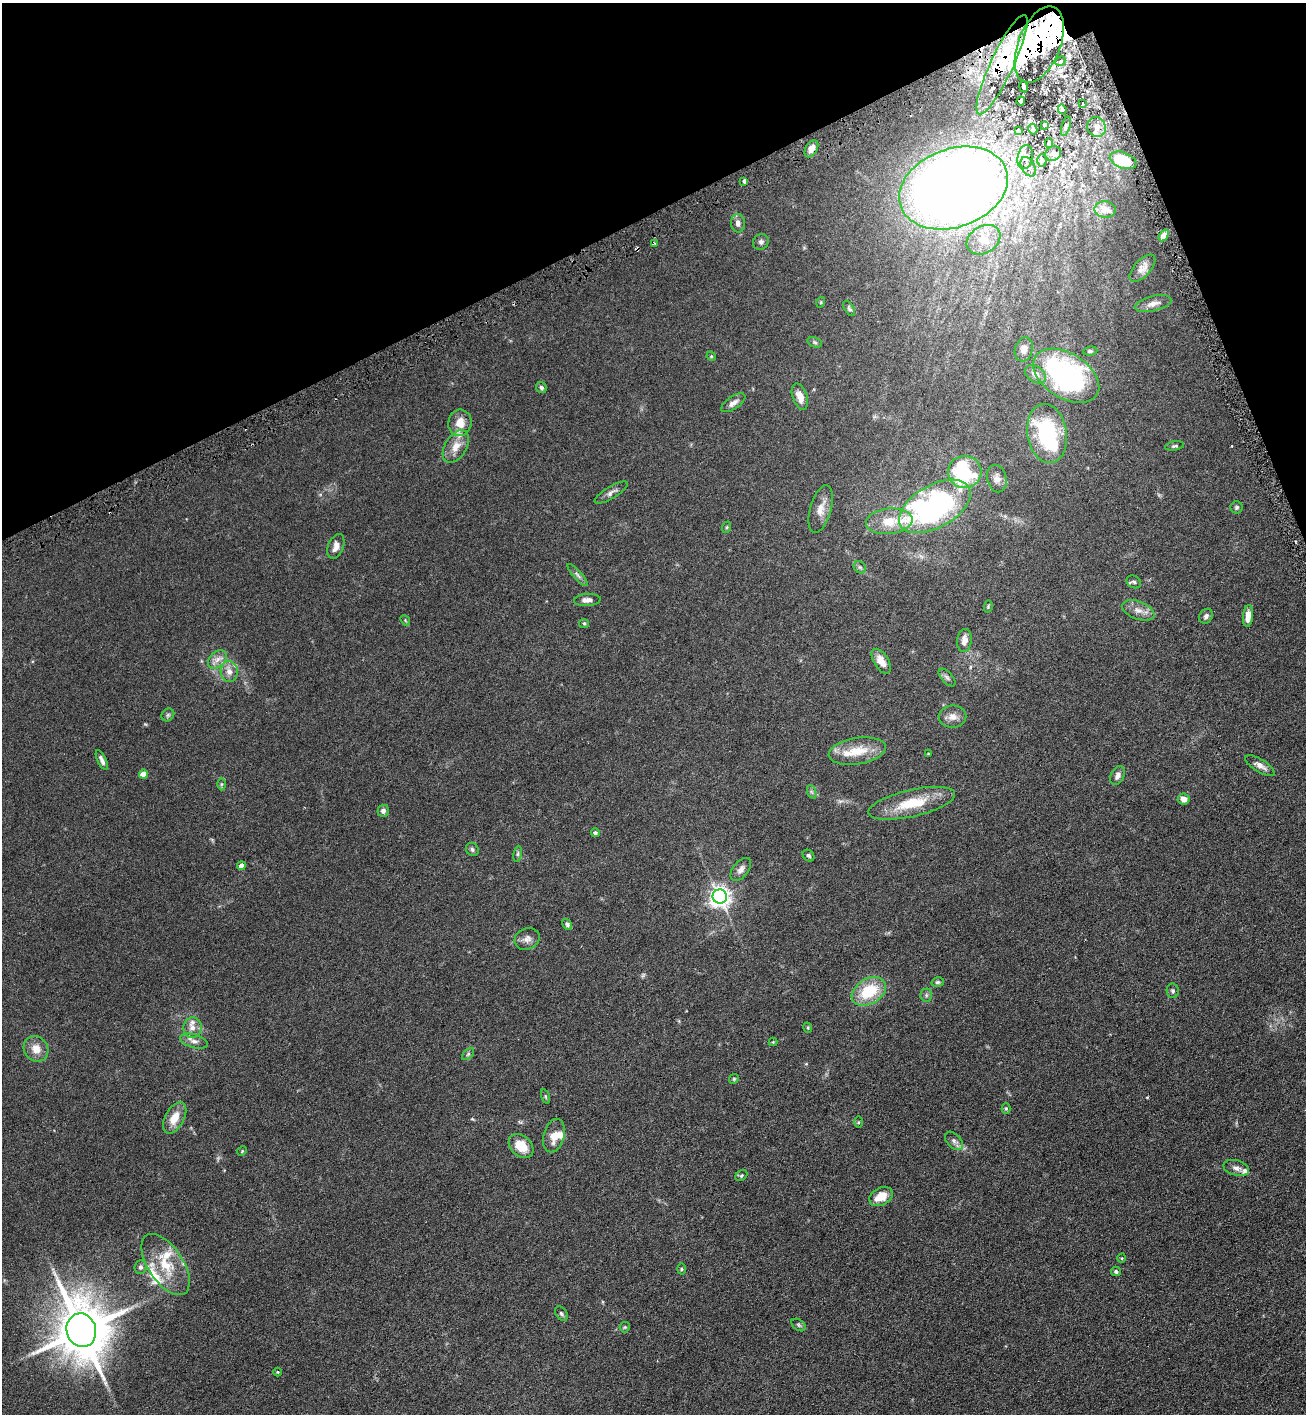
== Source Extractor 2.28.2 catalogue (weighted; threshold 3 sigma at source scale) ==
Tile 3 of 4 x 4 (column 3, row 1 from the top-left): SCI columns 2759-4062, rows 4249-5660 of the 5654 x 5672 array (HDU 1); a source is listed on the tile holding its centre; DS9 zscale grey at full resolution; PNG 1308 x 1416 px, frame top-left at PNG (2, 3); each listed source drawn as its Kron ellipse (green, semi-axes under 4 px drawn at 4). Shown black and unused: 19% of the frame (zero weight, under 3 of 6 exposures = <1% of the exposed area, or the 3 px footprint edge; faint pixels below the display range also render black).
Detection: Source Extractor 2.28.2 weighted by HDU 2 'WHT'; one run over the whole footprint, this tile lists its part. Background 0.0619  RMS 0.0058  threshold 0.0239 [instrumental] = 3 sigma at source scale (4.09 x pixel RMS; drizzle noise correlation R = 1.36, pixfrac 0.8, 0.05/0.05 arcsec/px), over >= 5 px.
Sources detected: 145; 1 too faint to see at this stretch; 3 inside a brighter object's white glare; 1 cosmic-ray / hot-pixel residue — neither listed nor drawn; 18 inside a brighter listed object's ellipse — not listed separately; the other 122 listed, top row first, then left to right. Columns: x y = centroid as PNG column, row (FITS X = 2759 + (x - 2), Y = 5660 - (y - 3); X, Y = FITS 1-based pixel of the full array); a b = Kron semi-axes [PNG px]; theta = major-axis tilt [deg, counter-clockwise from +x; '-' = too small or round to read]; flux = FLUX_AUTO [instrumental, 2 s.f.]
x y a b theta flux
1039 45 40 21 68 35
1060 61 5 4 - 0.8
1002 65 54 11 65 17
1024 86 6 3 -79 2
1021 101 4 3 - 0.9
1082 103 3 2 - 0.63
1062 109 5 4 - 0.81
1044 125 3 3 - 1.2
1066 126 10 4 73 0.9
1097 127 10 9 - 2.8
1033 129 5 4 - 0.87
1018 130 4 3 - 1
1049 143 4 3 - 1.2
811 149 9 6 60 3.4
1053 153 8 7 - 1.7
1025 157 12 7 78 3.5
1042 160 6 4 89 0.81
1123 160 14 8 -21 17
1028 167 10 6 -60 2
744 181 4 3 - 2.5
954 188 56 39 20 640
1105 209 10 8 -3 4.9
738 223 9 7 -87 2.4
1164 235 6 4 56 2.7
984 240 18 13 32 6.9
761 242 8 7 - 1.5
655 244 3 3 - 0.82
1142 268 17 8 47 3.1
821 302 5 3 - 0.48
1153 304 19 7 14 3.5
849 308 8 4 -58 0.95
815 342 7 4 -20 0.86
1024 349 12 9 73 3.4
1090 351 7 4 6 0.92
711 356 5 4 - 0.48
1035 374 11 8 -33 3.1
1066 376 36 22 -32 92
541 388 6 5 - 1.1
800 397 14 7 -71 4.5
733 403 14 6 34 2.7
460 423 13 11 81 7.1
1047 433 30 19 -81 41
456 446 18 10 59 6.9
1174 446 10 4 10 0.97
965 472 16 16 - 39
997 479 14 10 -76 3
611 493 19 6 31 2.2
935 506 39 21 29 140
1237 507 6 6 - 0.88
821 509 24 10 74 5.4
889 521 23 12 6 12
727 527 6 4 71 0.56
336 546 13 7 69 3.4
860 567 7 5 -44 1
577 575 14 3 -48 1.4
1134 582 8 6 -30 1.2
587 600 13 6 4 2.5
988 607 6 4 80 0.61
1138 610 17 8 -21 4.5
1206 616 8 6 55 1.7
1248 616 11 5 84 4.1
405 620 5 4 - 0.6
584 623 5 4 - 0.69
964 640 11 7 82 3.6
217 659 11 7 40 2.9
881 661 14 7 -57 5.3
229 672 10 8 -87 3.5
947 677 11 5 -47 1.3
168 715 7 5 45 1.1
952 717 14 11 1 3.9
857 751 29 13 9 13
928 754 3 2 - 0.54
102 760 11 4 -65 1.8
1260 766 17 6 -32 3.2
143 774 4 4 - 4.4
1118 775 10 6 66 2.5
221 784 6 4 90 0.74
812 792 7 4 -70 1
1184 799 6 5 - 3.7
912 803 44 13 13 18
383 811 6 5 - 1.6
595 833 4 4 - 1.3
472 849 7 6 - 1.1
518 854 8 4 82 0.91
809 855 6 5 - 0.99
241 866 4 4 - 3.3
741 869 13 7 51 2.6
720 896 7 7 - 290
567 924 6 4 -56 1.2
527 939 13 10 23 2.9
938 982 6 4 15 0.88
869 991 18 12 30 20
1173 991 7 6 - 1.3
926 995 6 6 - 1.2
192 1028 10 9 - 3.4
808 1028 5 3 - 0.46
194 1041 14 6 -15 2.7
773 1042 4 4 - 0.42
36 1049 13 11 -52 5.8
468 1054 7 4 45 0.87
734 1079 5 4 - 0.57
545 1096 7 3 -71 0.66
1006 1108 5 4 - 0.63
175 1118 17 9 61 8
858 1122 5 4 - 0.46
554 1136 17 10 75 6.3
954 1141 11 7 -47 1.9
521 1146 14 10 -43 9.9
242 1151 5 4 - 0.55
1236 1168 13 7 -16 2.5
741 1175 6 5 - 0.83
881 1197 12 8 28 7.9
1122 1258 5 3 - 0.44
166 1264 35 17 -56 18
141 1267 7 6 - 1.3
682 1269 5 3 - 0.6
1116 1271 5 4 - 1
561 1313 8 5 -52 1.1
799 1325 8 5 -37 1
625 1327 5 5 - 0.63
81 1330 17 14 -73 2700
278 1372 4 3 - 0.37
Overlapping masked pixels (flux is a lower limit): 3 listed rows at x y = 1039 45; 1002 65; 811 149